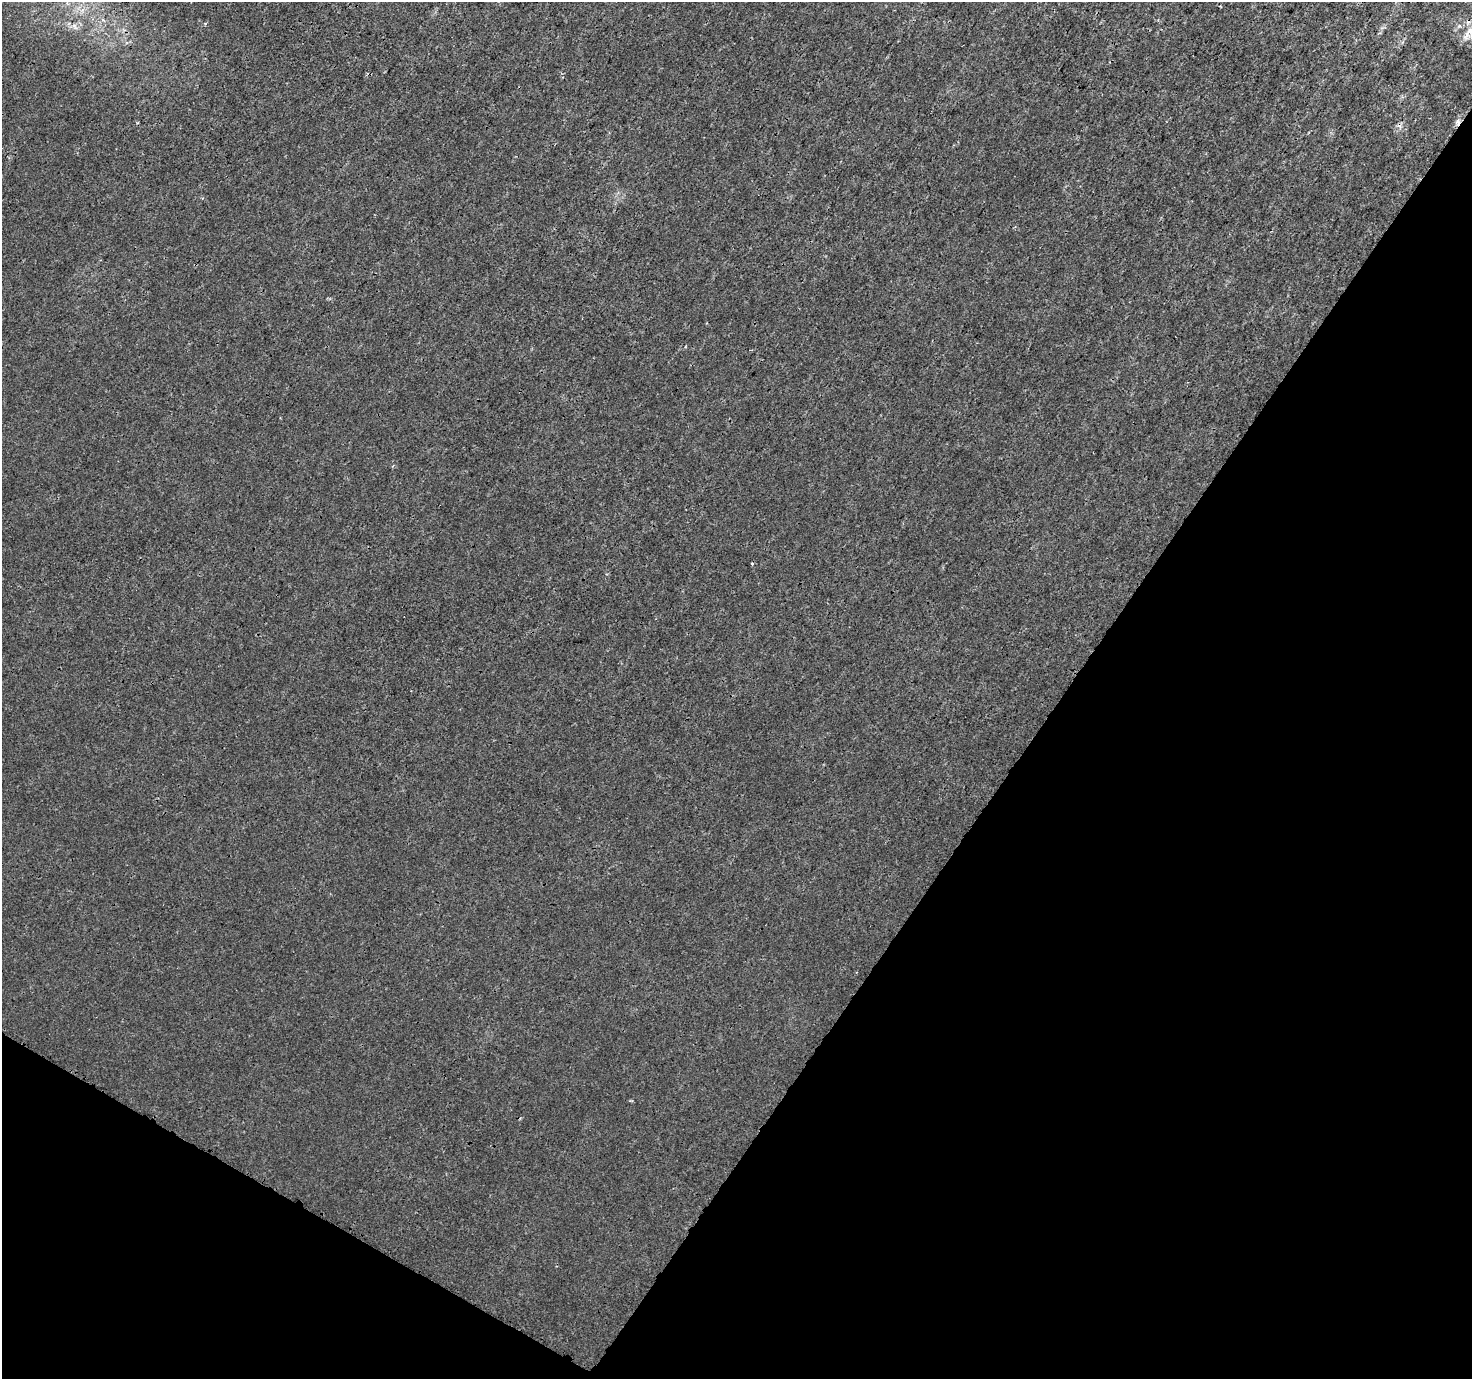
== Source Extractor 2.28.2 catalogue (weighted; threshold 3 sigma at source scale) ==
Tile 15 of 4 x 4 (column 3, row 4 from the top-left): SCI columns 2951-4420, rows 260-1636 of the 5893 x 5961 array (HDU 1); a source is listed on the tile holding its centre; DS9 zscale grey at full resolution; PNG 1474 x 1381 px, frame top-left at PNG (2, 2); no overlay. Shown black and unused: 33% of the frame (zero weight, under 3 of 4 exposures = <1% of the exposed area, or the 3 px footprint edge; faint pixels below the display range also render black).
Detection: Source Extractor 2.28.2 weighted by HDU 2 'WHT'; one run over the whole footprint, this tile lists its part. Background 1.24e-04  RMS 0.0015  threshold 0.00653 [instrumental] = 3 sigma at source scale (4.5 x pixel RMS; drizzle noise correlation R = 1.50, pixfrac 1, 0.0396/0.0396 arcsec/px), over >= 5 px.
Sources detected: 5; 2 cosmic-ray / hot-pixel residue — not listed; the other 3 listed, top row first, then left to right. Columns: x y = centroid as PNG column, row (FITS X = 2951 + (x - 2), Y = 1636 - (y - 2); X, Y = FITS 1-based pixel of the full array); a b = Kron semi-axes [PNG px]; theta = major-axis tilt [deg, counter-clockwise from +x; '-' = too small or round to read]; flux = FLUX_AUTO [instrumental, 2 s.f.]
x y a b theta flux
205 24 3 3 - 0.42
74 27 11 5 -51 0.48
752 564 3 2 - 0.32